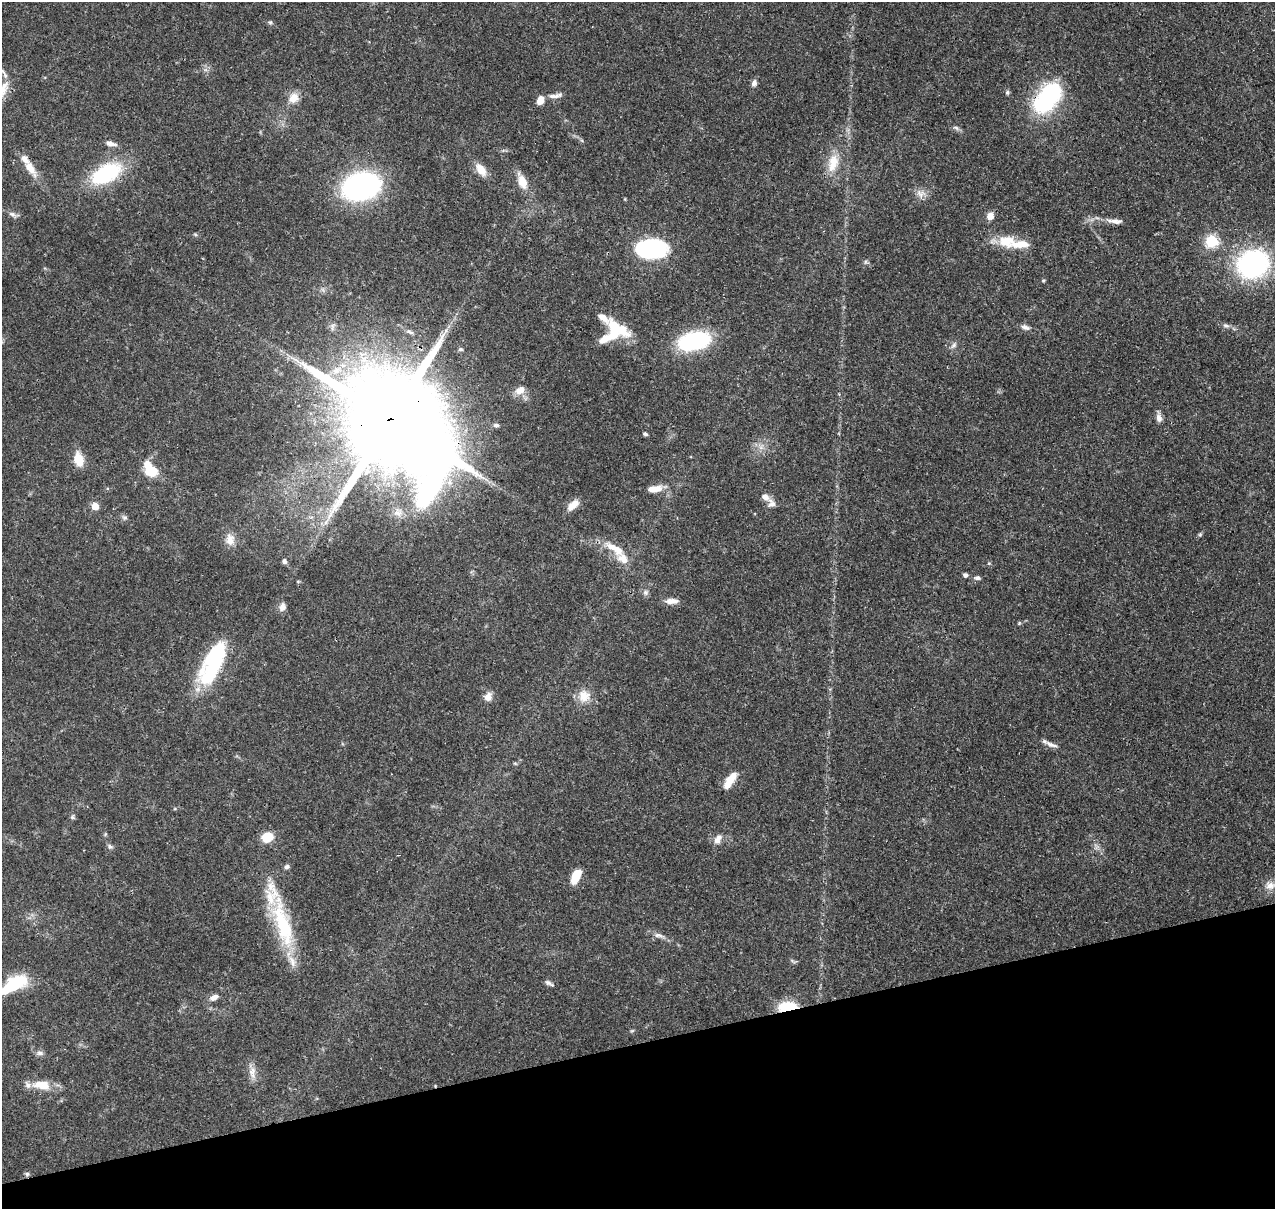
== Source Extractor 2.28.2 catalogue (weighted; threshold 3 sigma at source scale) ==
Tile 14 of 4 x 4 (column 2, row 4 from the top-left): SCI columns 1389-2661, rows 131-1337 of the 5323 x 5039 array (HDU 1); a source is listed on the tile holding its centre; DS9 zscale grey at full resolution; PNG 1277 x 1211 px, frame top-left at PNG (2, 2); no overlay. Shown black and unused: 14% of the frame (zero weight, under 3 of 4 exposures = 8% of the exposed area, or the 3 px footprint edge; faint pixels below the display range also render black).
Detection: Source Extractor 2.28.2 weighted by HDU 2 'WHT'; one run over the whole footprint, this tile lists its part. Background 0.0758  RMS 0.0035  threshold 0.0156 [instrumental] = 3 sigma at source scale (4.5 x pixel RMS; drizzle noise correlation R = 1.50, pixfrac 1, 0.0396/0.0396 arcsec/px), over >= 5 px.
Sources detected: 94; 5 inside a brighter object's white glare — not listed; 10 inside a brighter listed object's ellipse — not listed separately; the other 79 listed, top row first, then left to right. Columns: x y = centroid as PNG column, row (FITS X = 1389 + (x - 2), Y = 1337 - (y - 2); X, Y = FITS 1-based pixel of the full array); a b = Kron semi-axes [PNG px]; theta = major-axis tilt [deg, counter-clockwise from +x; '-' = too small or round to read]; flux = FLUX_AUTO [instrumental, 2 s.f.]
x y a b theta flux
270 22 6 4 -1 0.53
754 83 8 7 - 1.3
3 88 39 11 61 6.6
1007 92 7 5 89 0.62
1052 93 20 18 90 27
554 96 16 6 3 1.9
294 98 15 12 42 3.8
540 100 9 6 68 3.4
956 128 8 5 -29 0.88
111 144 11 6 -10 2.1
833 163 27 14 78 7.3
30 168 26 10 -57 5.2
481 170 15 9 -54 4.6
106 174 36 19 28 27
522 182 17 9 -68 5.4
361 186 24 17 15 100
920 194 13 10 -57 2.5
12 214 11 6 -15 1.2
990 216 9 8 - 2.4
1115 221 22 6 -5 2.5
195 234 6 4 -20 0.45
1006 241 23 16 6 7.8
1212 241 6 6 - 36
650 249 26 15 1 52
1253 264 31 25 30 60
603 318 25 9 -35 3.5
1226 326 9 6 -15 1.1
1025 327 13 6 -19 1.5
614 329 21 10 89 11
694 341 27 15 12 41
953 345 9 6 40 1.1
460 349 6 4 1 0.59
520 390 14 10 29 3
1159 418 11 7 -82 1.9
390 420 47 34 -9 8700
496 425 7 4 -7 0.75
645 434 6 4 -16 0.59
761 447 7 4 18 1
78 459 17 10 -78 5.2
151 472 14 11 -17 7.2
654 489 16 8 8 4.1
765 497 10 8 -34 2.2
573 505 16 8 42 3.4
95 506 6 6 - 3.7
398 512 13 11 4 3
124 517 7 5 -28 0.75
1200 534 5 5 - 0.48
230 539 16 12 -87 3.3
623 559 28 13 -50 6.3
284 561 7 5 -81 0.89
965 575 5 5 - 0.91
977 578 8 5 3 1
298 581 5 3 - 0.31
645 592 8 7 - 1.1
672 601 16 7 -1 2.6
282 607 10 8 80 1.8
215 658 52 22 64 30
584 696 17 16 - 5
488 697 11 9 75 2.3
1051 745 19 5 -22 1.9
515 763 6 4 -19 0.41
730 779 16 8 48 5.2
72 817 7 5 -36 0.63
267 837 11 9 21 6.8
718 839 14 8 56 2.3
110 846 8 5 -39 0.88
287 867 7 6 - 0.85
576 874 12 8 49 5.2
1270 885 14 11 -8 2.9
283 924 77 18 -74 29
659 935 15 6 -13 1.8
549 983 12 5 -30 0.98
13 985 34 15 36 16
214 997 11 7 28 2.1
788 1007 14 7 4 22
40 1053 11 6 -10 1.3
252 1071 16 9 74 2.7
42 1085 18 9 -5 7.4
27 1174 6 5 - 0.7
Overlapping masked pixels (flux is a lower limit): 3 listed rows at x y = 106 174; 390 420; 788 1007
Isophote crosses this tile's border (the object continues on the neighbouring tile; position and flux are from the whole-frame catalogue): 2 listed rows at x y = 3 88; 13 985